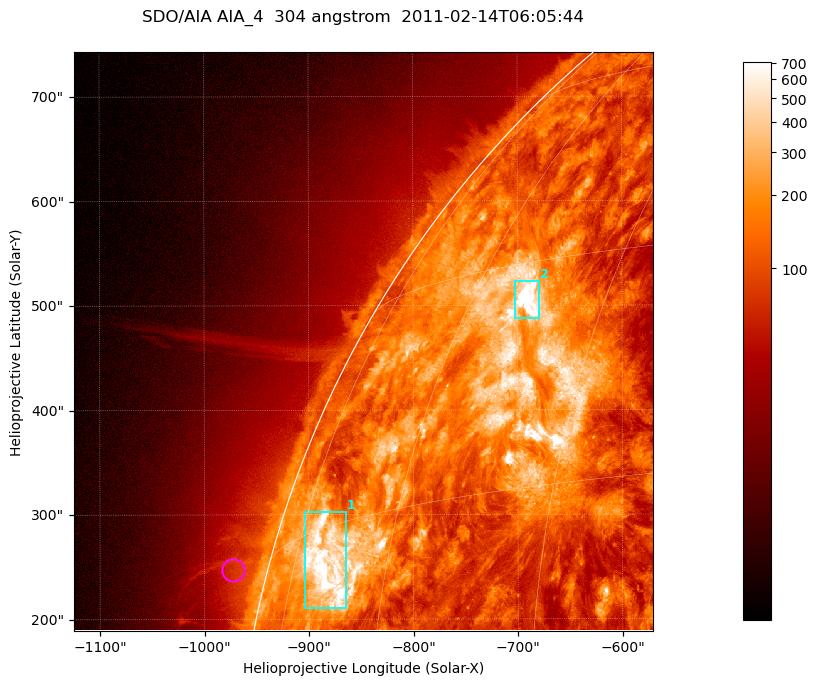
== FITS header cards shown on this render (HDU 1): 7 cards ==
TELESCOP= 'SDO/AIA '           / For AIA: SDO/AIA
INSTRUME= 'AIA_4   '           / For AIA: AIA_ATA1, AIA_ATA2, AIA_ATA3 or AIA_AT
WAVELNTH=                  304 / [angstrom] Wavelength
WAVEUNIT= 'angstrom'           / Wavelength unit: angstrom
DATE-OBS= '2011-02-14T06:05:44.123' / [ISO] Date when observation started; ISO 8
CTYPE1  = 'HPLN-TAN'           / CTYPE1; Typically HPLN
CTYPE2  = 'HPLT-TAN'           / CTYPE2; Typically HPLT

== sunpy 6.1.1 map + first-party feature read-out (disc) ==
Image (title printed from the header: SDO/AIA AIA_4  304 angstrom  2011-02-14T06:05:44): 923 x 923 px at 0.6 arcsec/px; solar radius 972 arcsec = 1619 px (partial field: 4.9% of the solar disc is inside the frame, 47% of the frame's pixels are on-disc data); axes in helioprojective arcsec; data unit not stated in the header (colour bar unlabelled)
Orientation: roll -0.132 deg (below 1 deg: not rotated)
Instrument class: DISC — disc imager (sunpy class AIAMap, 304 A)
Bright regions (active regions / flare kernels): reference = the on-disc median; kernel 7 px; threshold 5 sigma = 373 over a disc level ~130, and >= 1.15x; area >= 851 px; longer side >= 11 px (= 6.6 arcsec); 2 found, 2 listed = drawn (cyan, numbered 1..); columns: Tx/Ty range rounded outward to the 2 arcsec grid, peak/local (2 s.f.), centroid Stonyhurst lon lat
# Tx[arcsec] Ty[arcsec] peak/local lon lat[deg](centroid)
1 -906..-864 210..304 8.7 -69 +12
2 -702..-678 488..524 11 -53 +27
Off-limb structures (1.02-1.3 R_sun): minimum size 400 px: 3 found; the strongest spans PA ~75 deg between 1.02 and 1.07 R_sun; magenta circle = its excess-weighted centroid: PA ~75 deg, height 1.03 R_sun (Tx ~-974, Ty ~248 arcsec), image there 1.6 x the reference